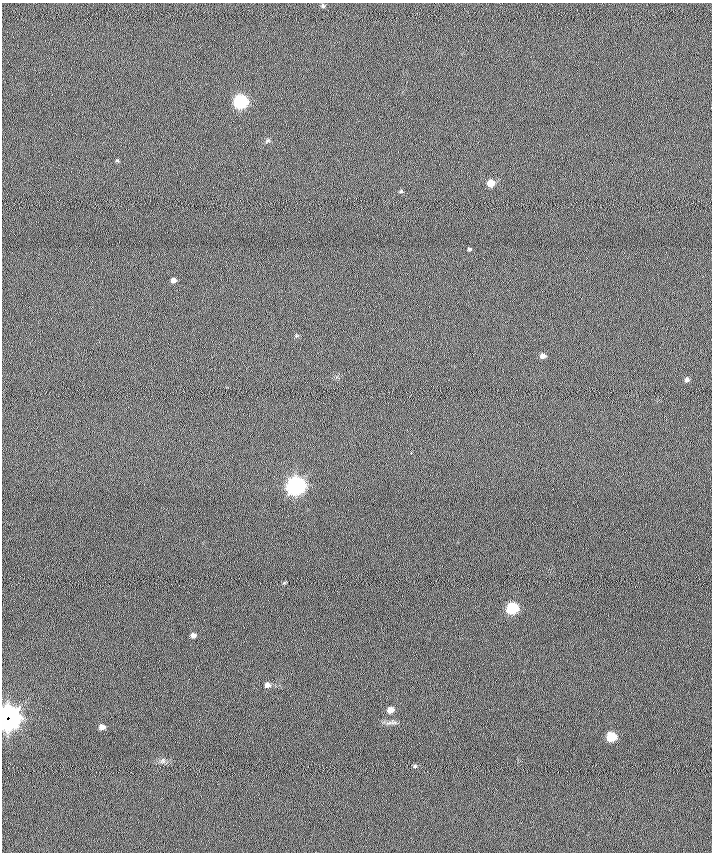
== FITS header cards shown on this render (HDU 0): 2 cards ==
NAXIS1  =                  710 /
NAXIS2  =                  850 /

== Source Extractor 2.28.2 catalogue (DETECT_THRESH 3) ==
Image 710 x 850 px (HDU 0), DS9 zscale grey, 1 PNG px = 1 image px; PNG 714 x 854 px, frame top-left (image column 1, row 850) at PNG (2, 3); no overlay
Background 0.00315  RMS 6.2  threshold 18.6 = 3 sigma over >= 5 px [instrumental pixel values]
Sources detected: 23; all 23 listed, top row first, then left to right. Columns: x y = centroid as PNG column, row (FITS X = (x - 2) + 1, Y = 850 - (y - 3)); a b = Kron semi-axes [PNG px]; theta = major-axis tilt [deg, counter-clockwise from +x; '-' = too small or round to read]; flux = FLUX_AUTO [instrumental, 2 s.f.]
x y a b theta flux
323 6 6 5 - 640
240 101 7 7 - 79000
268 141 9 4 21 760
117 160 6 4 0 460
490 183 6 6 - 5300
401 191 5 5 - 570
469 249 4 3 - 570
173 280 5 4 - 1700
296 335 6 4 1 550
543 356 6 5 - 2000
687 379 6 5 - 1300
296 486 8 7 - 250000
284 583 6 3 19 380
512 608 7 6 - 39000
193 635 5 4 - 1500
267 685 6 5 - 1900
390 710 6 5 - 3400
6 717 8 3 62 100000
10 719 11 8 75 190000
102 727 5 4 - 2000
611 737 6 6 - 17000
163 760 7 6 - 840
415 766 6 5 - 640